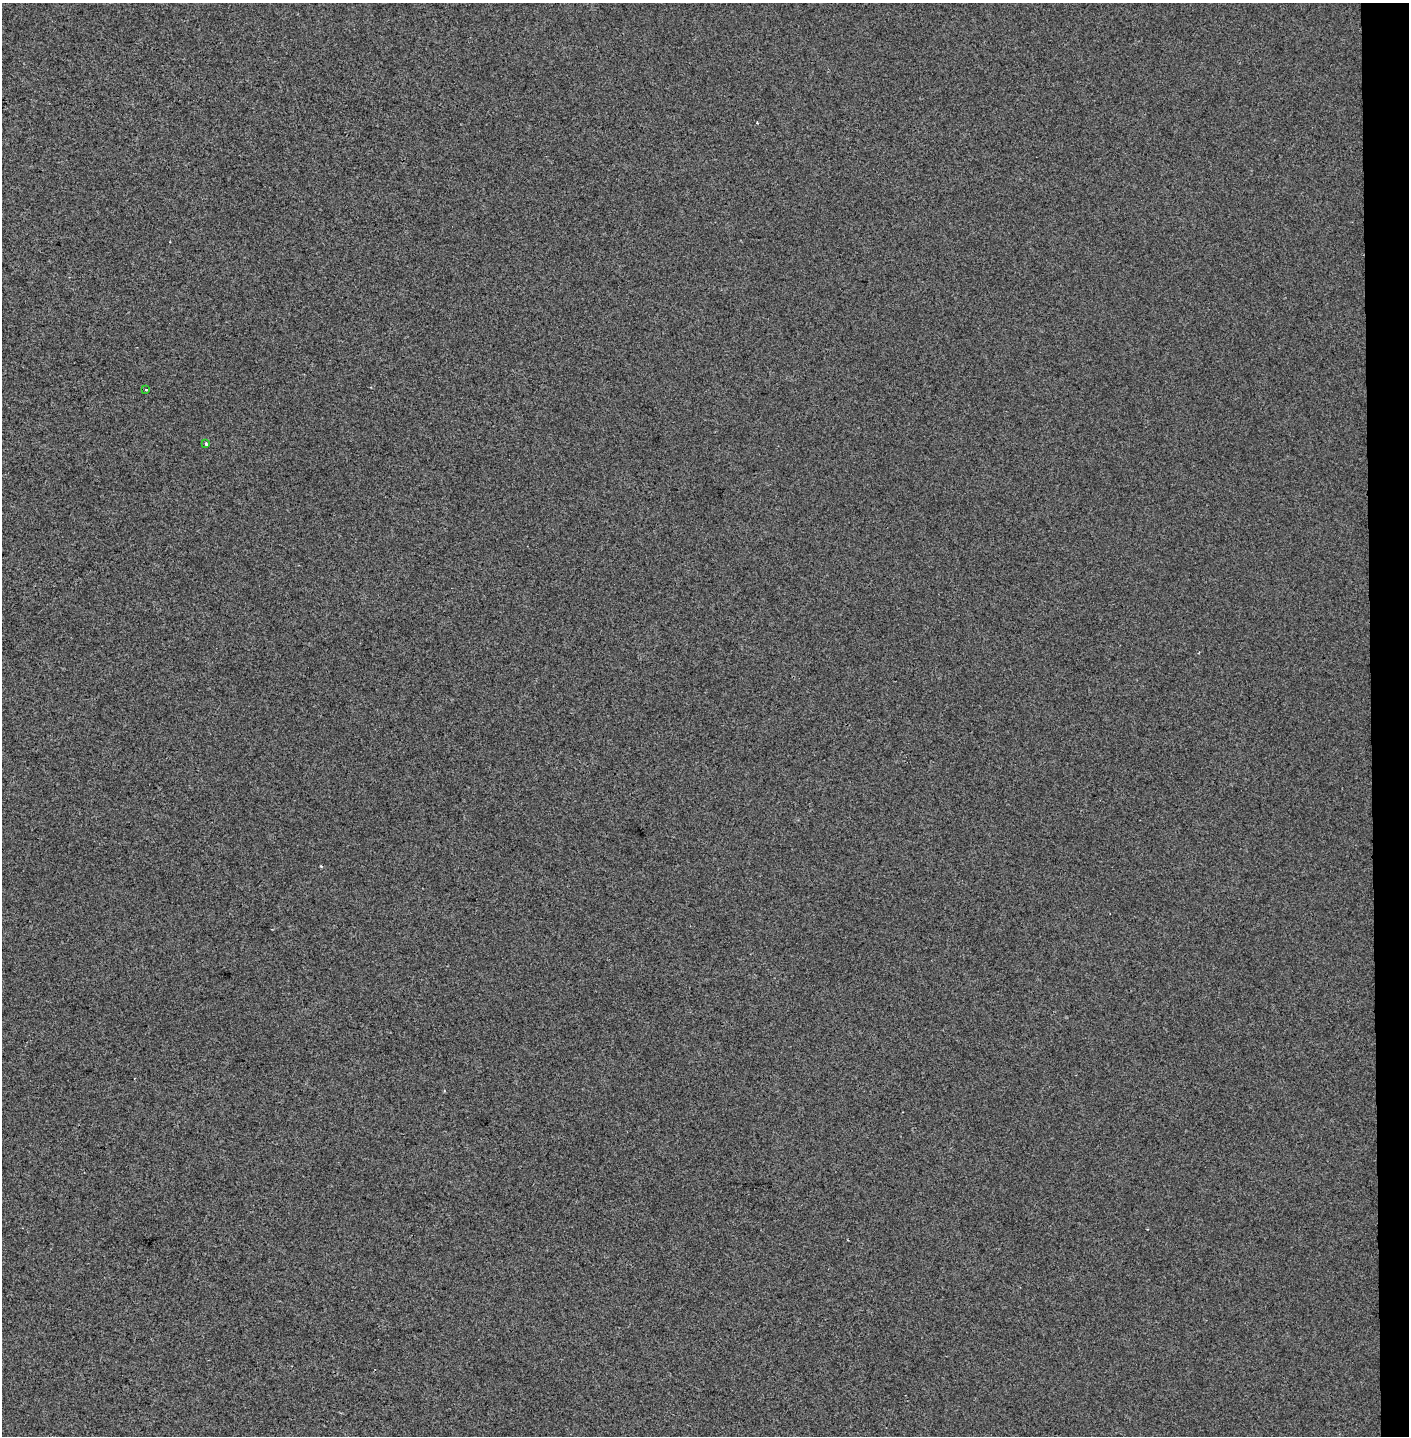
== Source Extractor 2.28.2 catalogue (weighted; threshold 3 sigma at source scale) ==
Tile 6 of 3 x 3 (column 3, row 2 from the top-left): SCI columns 2985-4391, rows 1436-2869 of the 4563 x 4312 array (HDU 1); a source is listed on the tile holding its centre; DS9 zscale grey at full resolution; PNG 1411 x 1438 px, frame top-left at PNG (2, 3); each listed source drawn as its Kron ellipse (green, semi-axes under 4 px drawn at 4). Shown black and unused: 3% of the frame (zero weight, under 2 of 3 exposures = <1% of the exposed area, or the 3 px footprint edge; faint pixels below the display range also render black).
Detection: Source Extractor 2.28.2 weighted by HDU 2 'WHT'; one run over the whole footprint, this tile lists its part. Background 0.00647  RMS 0.006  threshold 0.0271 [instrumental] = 3 sigma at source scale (4.5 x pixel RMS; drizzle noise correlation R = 1.50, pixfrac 1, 0.0396/0.0396 arcsec/px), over >= 5 px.
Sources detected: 3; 1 cosmic-ray / hot-pixel residue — neither listed nor drawn; the other 2 listed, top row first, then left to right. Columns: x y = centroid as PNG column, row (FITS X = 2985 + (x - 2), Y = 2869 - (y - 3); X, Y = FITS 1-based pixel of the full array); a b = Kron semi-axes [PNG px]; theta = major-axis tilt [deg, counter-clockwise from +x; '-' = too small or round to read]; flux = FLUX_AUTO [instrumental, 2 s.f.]
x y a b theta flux
146 389 3 2 - 0.93
206 443 4 3 - 2.6